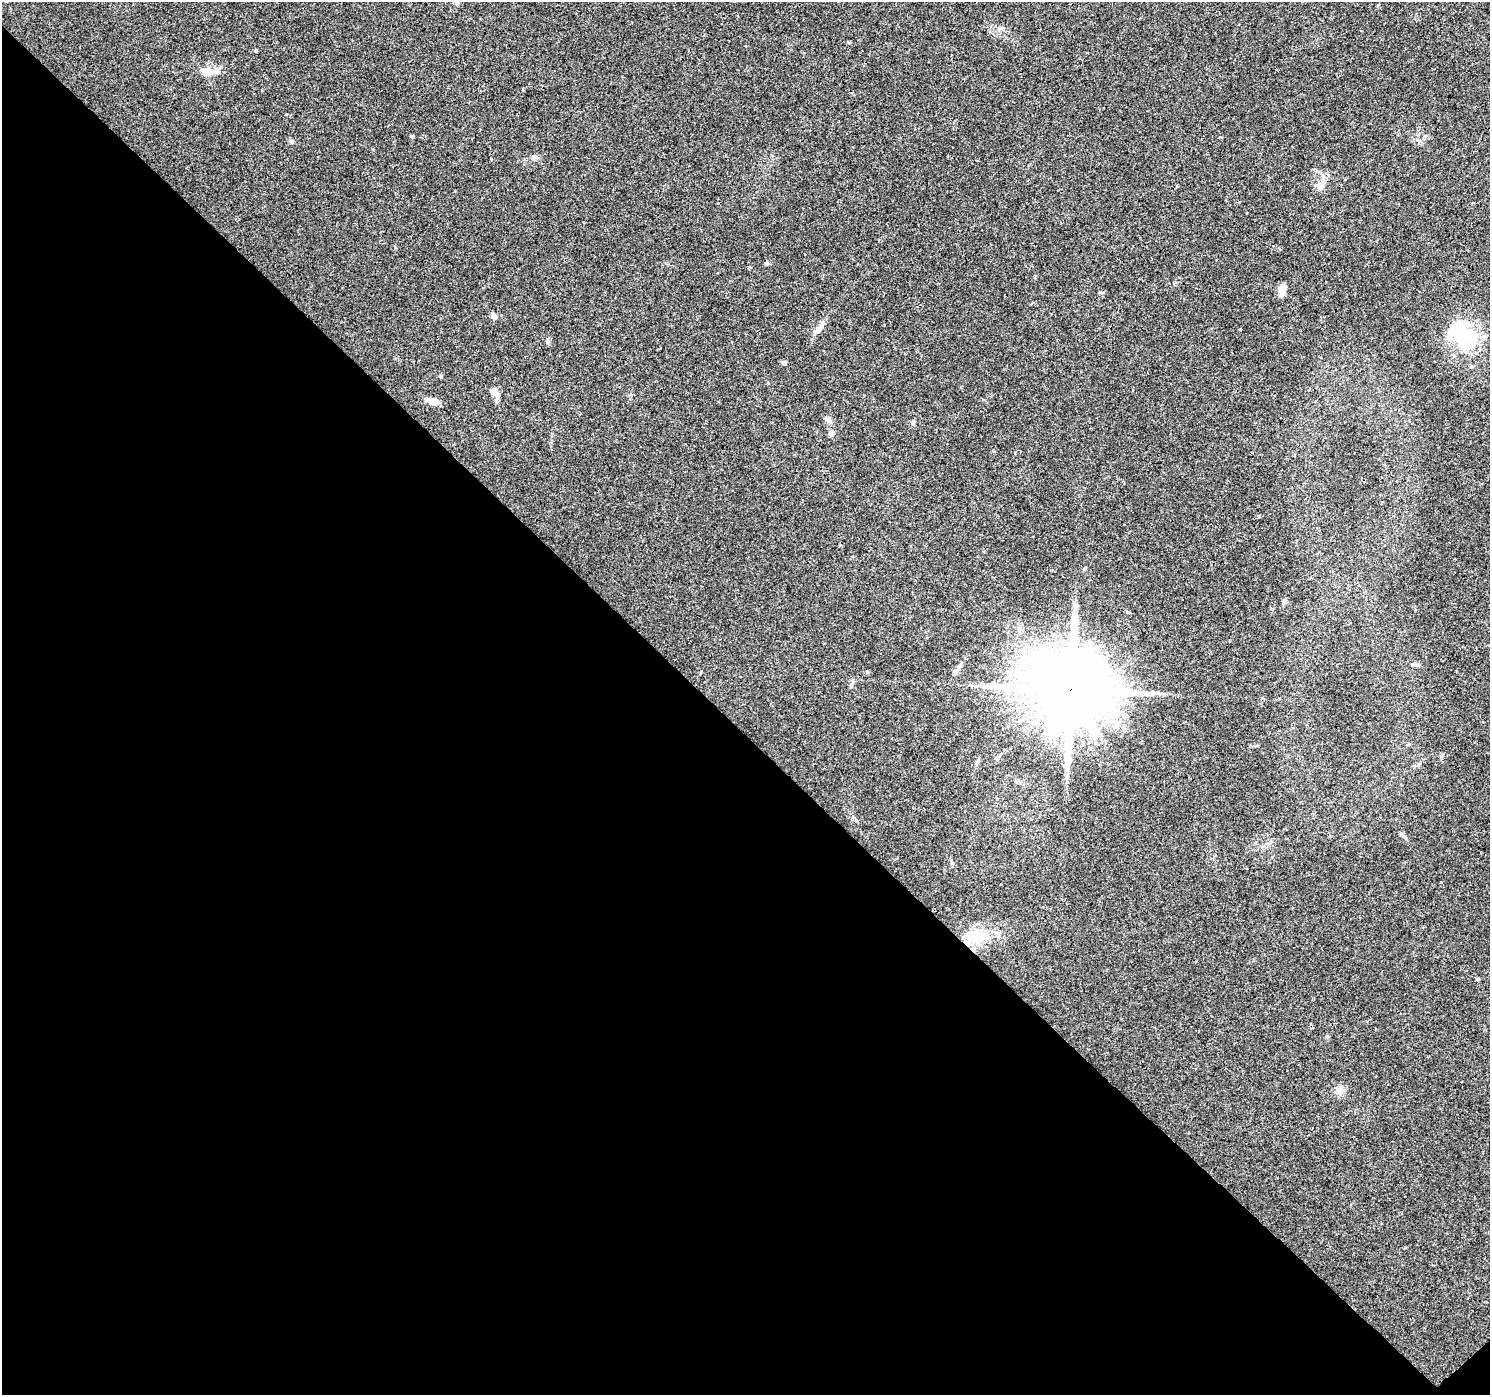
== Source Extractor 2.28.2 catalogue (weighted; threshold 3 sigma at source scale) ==
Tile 14 of 4 x 4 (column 2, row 4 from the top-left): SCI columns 1565-3052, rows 289-1681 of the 6098 x 6083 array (HDU 1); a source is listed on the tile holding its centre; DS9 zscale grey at full resolution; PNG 1492 x 1397 px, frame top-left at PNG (2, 2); no overlay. Shown black and unused: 48% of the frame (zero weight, under 3 of 4 exposures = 7% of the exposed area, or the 3 px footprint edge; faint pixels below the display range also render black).
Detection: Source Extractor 2.28.2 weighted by HDU 2 'WHT'; one run over the whole footprint, this tile lists its part. Background 0.0386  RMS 0.0038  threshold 0.0172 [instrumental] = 3 sigma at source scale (4.5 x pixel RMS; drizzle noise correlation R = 1.50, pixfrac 1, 0.0396/0.0396 arcsec/px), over >= 5 px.
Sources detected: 26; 2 inside a brighter object's white glare — not listed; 1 inside a brighter listed object's ellipse — not listed separately; the other 23 listed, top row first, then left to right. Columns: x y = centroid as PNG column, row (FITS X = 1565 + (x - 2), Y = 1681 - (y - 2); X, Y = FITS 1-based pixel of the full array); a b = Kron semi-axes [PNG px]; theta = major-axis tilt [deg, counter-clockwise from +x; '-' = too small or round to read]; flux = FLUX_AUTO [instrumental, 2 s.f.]
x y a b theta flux
457 3 6 5 - 0.73
256 50 4 3 - 0.36
208 72 20 9 0 5.4
412 136 4 4 - 0.5
534 157 8 6 30 1
1320 187 9 4 9 0.98
1282 288 9 7 58 3.5
493 316 8 6 -75 1.1
819 328 23 7 53 2.7
1464 338 33 28 -76 23
783 362 7 4 -2 0.59
494 391 11 9 -51 2
433 401 13 8 -15 2.7
828 420 8 8 - 1.2
913 423 7 5 75 0.71
831 433 6 6 - 1.7
1284 601 6 5 - 0.64
1415 664 9 5 -21 0.88
955 672 13 7 56 1.8
1071 689 22 20 7 4700
1403 835 9 3 -45 0.7
976 937 27 17 -14 12
1339 1090 10 9 - 2.7
Overlapping masked pixels (flux is a lower limit): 1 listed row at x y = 1071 689
Isophote crosses this tile's border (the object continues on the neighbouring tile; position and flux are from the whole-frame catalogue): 1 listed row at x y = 457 3
Unlisted compact peaks at least as high as the median listed source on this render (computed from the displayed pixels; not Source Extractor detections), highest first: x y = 1240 329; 547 342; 1442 755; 291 141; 867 672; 1259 516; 491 159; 286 114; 1100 292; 993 451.